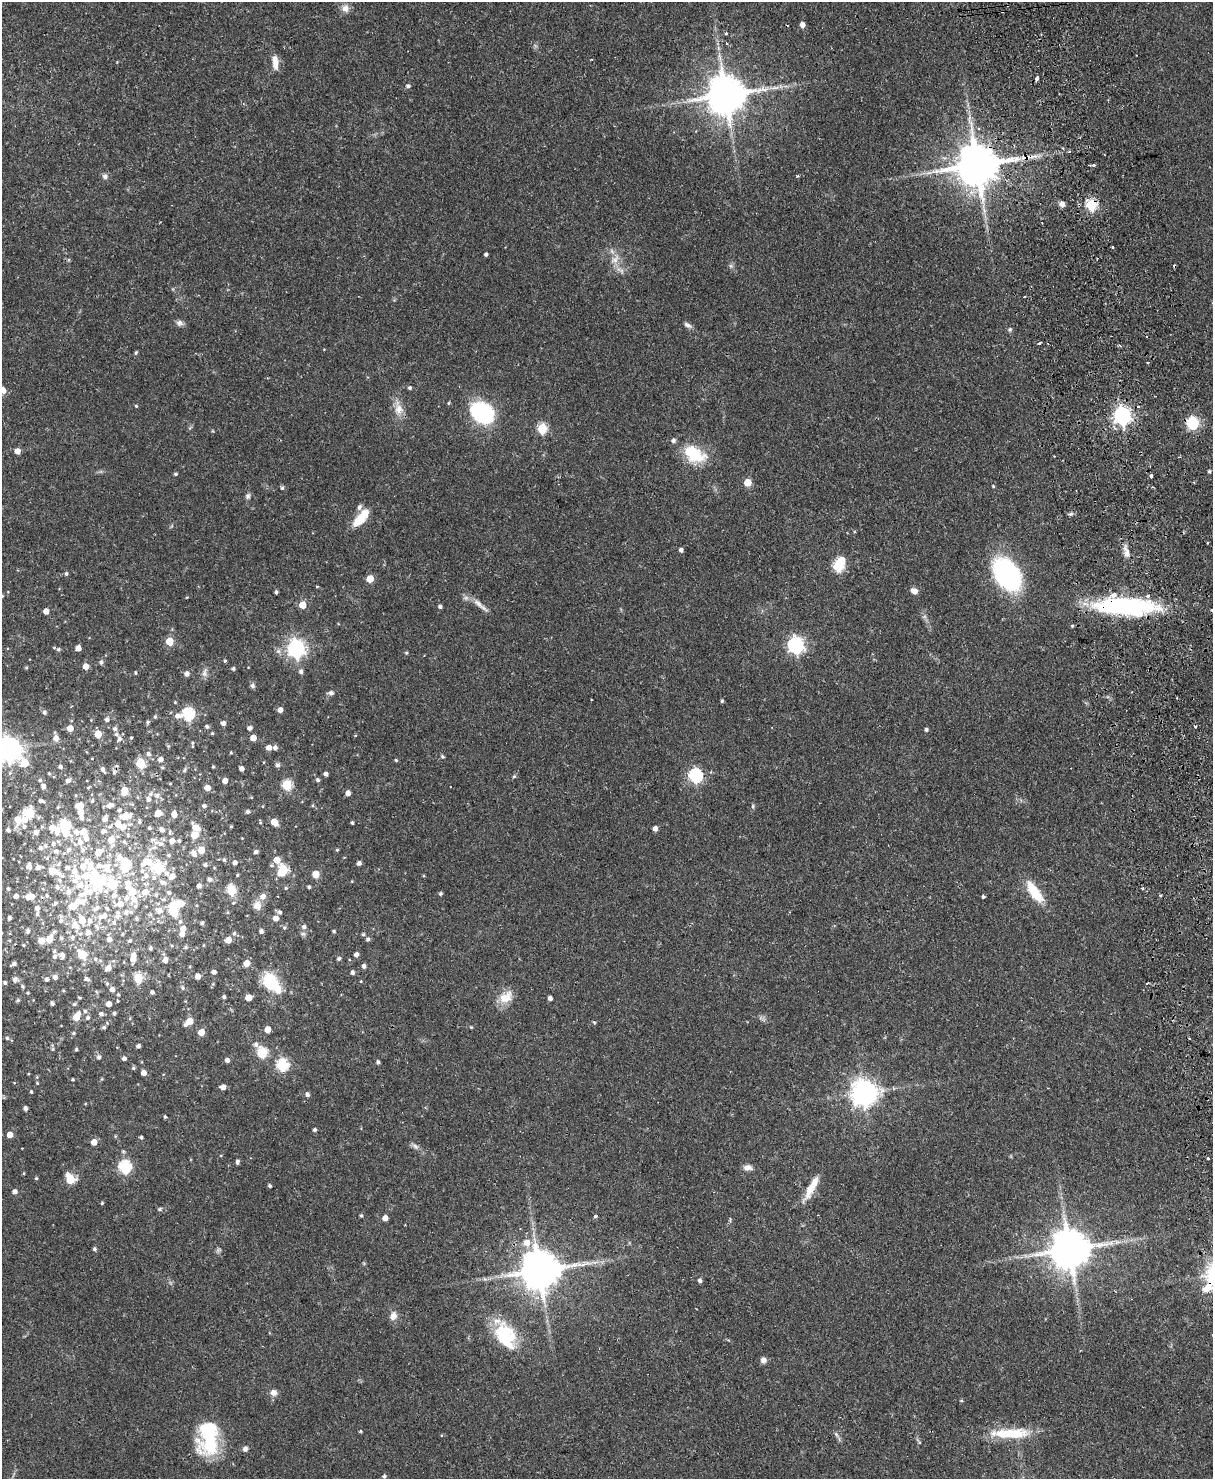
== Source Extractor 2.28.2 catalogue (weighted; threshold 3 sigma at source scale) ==
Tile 6 of 4 x 3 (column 2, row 2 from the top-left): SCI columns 1268-2478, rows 1742-3218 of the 4958 x 4848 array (HDU 1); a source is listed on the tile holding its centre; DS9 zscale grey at full resolution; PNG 1215 x 1481 px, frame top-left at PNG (2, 2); no overlay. Shown black and unused: <1% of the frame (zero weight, under 2 of 3 exposures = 3% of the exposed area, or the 3 px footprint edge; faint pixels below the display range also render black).
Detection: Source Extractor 2.28.2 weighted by HDU 2 'WHT'; one run over the whole footprint, this tile lists its part. Background 0.0581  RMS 0.0056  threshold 0.025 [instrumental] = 3 sigma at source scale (4.5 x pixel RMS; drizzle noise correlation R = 1.50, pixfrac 1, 0.05/0.05 arcsec/px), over >= 5 px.
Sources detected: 461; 1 too faint to see at this stretch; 4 inside a brighter object's white glare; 10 cosmic-ray / hot-pixel residue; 1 long thin detection or spike segment (spike, bleed or trail) — not listed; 47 inside a brighter listed object's ellipse — not listed separately; the other 398 listed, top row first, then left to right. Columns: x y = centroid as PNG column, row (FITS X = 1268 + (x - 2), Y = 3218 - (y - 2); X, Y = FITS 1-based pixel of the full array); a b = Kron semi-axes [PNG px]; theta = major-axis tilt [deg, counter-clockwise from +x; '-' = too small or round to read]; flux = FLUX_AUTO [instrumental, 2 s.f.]
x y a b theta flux
345 8 11 10 - 3.5
802 25 5 5 - 3.1
726 33 4 3 - 1
727 44 4 3 - 1
275 64 14 8 -86 4.3
1037 78 4 3 - 3.3
408 86 5 5 - 1.2
726 95 12 11 - 1900
1069 152 4 3 - 0.66
977 165 13 12 - 2300
1094 165 3 3 - 2.1
929 173 9 4 8 2
798 176 4 3 - 0.71
105 177 8 7 - 2
1062 204 5 5 - 3.7
1091 205 6 6 - 44
1113 247 3 3 - 1.1
486 254 4 3 - 1.3
615 259 16 10 48 5.1
731 266 6 5 - 1.1
179 323 9 7 -19 2.1
688 325 10 6 -31 2
1010 329 6 5 - 1
1039 343 4 2 - 1.2
136 352 5 4 - 0.85
1148 362 3 3 - 0.93
410 388 4 4 - 1.2
2 390 5 5 - 5.7
448 403 4 4 - 0.6
136 406 4 4 - 0.61
1138 406 3 3 - 0.95
398 409 21 11 -83 6.8
482 413 23 17 -38 59
1122 416 7 7 - 210
1193 423 15 12 -73 13
542 428 5 5 - 34
673 441 6 5 - 1.6
17 451 5 5 - 4
696 456 25 18 -7 20
1209 471 3 3 - 0.86
175 474 4 3 - 0.84
1151 476 3 3 - 1.6
747 483 5 5 - 12
993 486 4 3 - 0.54
282 488 5 4 - 1
248 496 8 6 87 1.5
1070 514 7 4 10 1.1
361 518 24 9 49 13
1207 543 3 2 - 0.81
681 550 4 4 - 1.7
1127 553 15 7 -81 4.1
838 566 6 5 - 39
66 574 5 4 - 1.1
1007 574 27 18 -55 98
370 579 5 5 - 12
317 586 3 2 - 0.71
914 591 8 6 -26 2.9
276 592 3 3 - 1.1
302 605 5 5 - 11
480 605 29 6 -41 4.5
1125 606 71 19 -2 79
440 607 4 4 - 1.3
46 611 5 4 - 4
924 617 7 4 19 0.9
169 641 5 5 - 13
796 645 7 6 - 160
78 648 5 4 - 3.8
58 649 6 5 - 1.2
296 649 7 7 - 230
406 653 5 4 - 0.63
225 661 4 3 - 0.81
101 662 5 5 - 1.5
86 666 5 5 - 4.4
26 668 5 4 - 0.66
233 668 4 4 - 0.98
301 671 5 5 - 1.6
135 673 4 4 - 0.8
204 673 12 7 88 2.5
187 674 6 5 - 2.1
252 686 6 5 - 1.6
331 693 5 5 - 2.1
722 701 4 3 - 0.84
280 710 4 4 - 3.3
44 712 5 5 - 1.3
188 714 6 6 - 67
178 716 7 6 - 3.2
155 717 5 4 - 0.76
107 720 5 5 - 1.8
148 722 5 4 - 0.91
223 723 5 4 - 2.2
207 726 5 4 - 1.2
70 728 5 5 - 5.8
249 728 5 4 - 2.1
115 729 5 5 - 1.5
926 729 4 4 - 1.1
212 733 4 4 - 0.67
98 734 5 5 - 9.4
131 737 3 3 - 0.58
56 738 6 5 - 3.6
253 738 5 5 - 4.9
119 739 8 6 58 1.8
192 743 6 4 90 0.95
168 746 5 4 - 0.62
269 748 5 4 - 3.7
275 748 5 5 - 1.8
8 749 8 8 - 580
231 752 4 3 - 0.53
148 754 6 5 - 1.9
442 756 5 5 - 0.84
161 759 6 6 - 2.5
396 760 4 4 - 0.67
24 763 8 6 -49 15
140 763 5 5 - 29
277 765 5 5 - 1.6
60 767 5 4 - 1.5
162 767 5 4 - 0.72
213 767 3 3 - 0.65
241 769 4 4 - 2.2
103 770 6 4 -62 1.8
184 770 7 4 69 1
114 772 6 5 - 1.1
10 773 6 5 - 1.3
49 774 4 4 - 0.64
326 774 4 4 - 1.9
695 775 6 6 - 92
514 776 6 4 51 0.84
40 780 6 5 - 1.4
318 780 5 4 - 1.2
68 781 6 5 - 2.1
225 781 5 4 - 3.6
170 784 4 3 - 0.43
287 785 5 5 - 35
43 786 6 5 - 2.6
88 787 4 3 - 0.56
207 788 5 4 - 5.7
124 791 8 5 79 7.7
348 793 4 4 - 3
76 795 5 3 - 0.46
157 795 8 7 - 2.6
251 797 3 3 - 0.5
148 799 6 6 - 2
41 801 9 5 -17 1.9
92 801 5 4 - 0.9
132 804 5 4 - 0.72
80 805 9 6 13 5
110 805 8 5 20 3
313 805 4 3 - 0.57
204 806 5 5 - 1.6
263 806 4 2 - 0.37
753 806 6 4 -84 0.83
81 812 6 5 - 4.3
247 812 4 4 - 1.4
30 813 6 6 - 33
158 813 5 5 - 6.9
174 814 6 5 - 4.5
126 815 17 7 -8 4.7
17 819 14 9 -86 6
105 819 7 6 - 2.4
139 821 6 5 - 1.4
274 822 6 5 - 8.4
352 823 3 3 - 0.85
118 824 7 6 - 5.6
64 825 6 6 - 46
231 826 3 3 - 0.59
196 827 10 6 -44 6.8
149 828 4 4 - 1
655 828 5 4 - 2.9
53 829 21 11 -34 12
162 829 9 5 -44 2.4
8 830 5 5 - 1.8
103 831 8 6 11 1.9
36 832 8 8 - 2.9
76 832 9 8 - 3.7
170 832 8 4 88 1.1
84 833 16 7 -69 8.3
128 835 7 5 -68 1
194 835 5 5 - 9.3
111 840 8 6 -84 7.7
172 841 6 6 - 3.4
179 841 5 4 - 1.1
80 842 9 6 -79 3.6
124 842 6 5 - 1
160 843 9 7 -14 3.2
53 844 8 6 -88 2
40 848 7 6 - 1.7
69 850 7 6 - 1.9
201 850 5 5 - 10
337 850 4 3 - 0.75
56 851 6 5 - 1.8
256 852 5 4 - 1.6
194 853 9 7 -69 2.9
169 855 6 5 - 1
120 858 15 10 -63 5.2
224 860 5 4 - 0.97
277 860 6 5 - 7.5
147 862 19 12 11 11
235 863 5 5 - 2.1
359 863 5 5 - 1.5
58 864 8 5 48 1.1
84 865 34 8 57 12
205 865 5 5 - 1.3
29 866 7 5 88 3.7
99 866 8 6 -2 2.6
38 867 7 6 - 2.3
68 867 7 6 - 1.6
125 867 9 7 48 21
158 867 7 6 - 36
107 869 15 9 89 5.9
283 870 7 6 - 34
53 871 8 5 -22 11
167 873 8 5 -51 1.8
316 874 5 5 - 10
237 875 4 3 - 0.63
62 876 7 5 -17 1.4
146 876 9 8 - 3.6
172 876 7 6 - 3.9
154 878 7 6 - 2
210 879 6 6 - 1.9
96 881 9 7 -74 53
352 881 3 3 - 0.44
163 883 8 7 - 2.3
128 884 15 10 -87 7.4
199 886 5 4 - 2.4
57 887 8 6 -55 2
309 887 4 3 - 0.92
286 888 5 4 - 0.72
1142 888 3 3 - 0.82
8 889 4 4 - 0.94
231 890 6 5 - 32
132 892 6 5 - 12
145 892 9 7 17 5.2
1034 892 30 11 -55 15
86 893 37 20 21 22
169 893 6 5 - 1.4
440 894 4 4 - 0.95
156 895 6 5 - 1.1
16 896 5 5 - 2.3
47 896 6 5 - 1.1
983 896 3 3 - 1.6
30 897 10 6 5 6.7
134 899 11 8 -52 4.1
120 904 8 6 10 5.9
196 905 4 3 - 0.52
257 906 12 10 -79 4.3
37 908 7 6 - 2.9
173 910 8 6 -75 29
159 911 10 9 - 4.7
126 912 9 7 55 2.4
280 912 6 5 - 1.4
118 915 14 7 83 3.2
104 916 10 9 - 4.3
9 918 4 4 - 1.9
276 918 5 5 - 4.1
137 919 5 5 - 1
61 920 12 6 -86 2.1
82 920 7 6 - 8.2
90 921 9 7 78 2.8
180 921 7 5 74 1.6
202 923 4 3 - 1.1
75 925 15 10 -47 7.6
97 926 10 5 -50 1.9
304 927 6 5 - 1.7
284 928 5 5 - 1.1
28 931 8 6 86 1.7
261 931 5 4 - 1.7
334 931 4 4 - 0.84
88 933 8 7 - 3.2
234 933 6 5 - 1.1
182 934 6 5 - 3.7
303 934 8 6 -13 1.3
363 934 4 4 - 0.95
61 938 6 5 - 1.2
72 938 8 6 -86 2.2
49 939 9 6 62 6.3
109 939 7 5 -72 3.2
368 939 5 4 - 1.2
41 940 9 7 19 4.5
228 940 5 5 - 6
130 941 5 5 - 0.99
23 945 5 4 - 0.68
172 945 5 4 - 0.68
186 947 6 5 - 1.1
150 948 5 4 - 1.1
54 951 5 5 - 0.91
82 954 6 5 - 16
62 955 10 8 -71 2.5
356 955 5 4 - 2.1
95 959 6 5 - 1.5
133 959 7 5 -85 3.5
339 959 5 4 - 1.1
165 960 6 6 - 3.3
247 963 5 5 - 6.4
14 964 7 4 22 1.8
364 966 5 4 - 1.6
108 968 6 5 - 4.2
214 972 5 4 - 2
352 973 4 4 - 1.6
198 976 5 5 - 4.2
55 977 5 5 - 2.4
138 978 5 5 - 23
46 979 5 5 - 1.4
87 979 6 5 - 1.7
15 980 6 6 - 2.3
361 981 4 3 - 0.41
270 982 20 15 -53 24
5 983 5 5 - 1.2
1147 983 3 2 - 0.92
107 984 5 5 - 0.77
23 986 6 4 -44 0.86
182 988 6 6 - 1.2
112 989 5 5 - 3.1
63 991 5 3 - 0.55
152 992 4 4 - 1.3
28 993 4 3 - 0.53
118 995 5 4 - 0.76
224 997 4 4 - 1.3
248 997 5 5 - 7
506 997 19 13 33 8.5
79 998 4 3 - 0.6
550 998 4 4 - 2.2
18 1000 5 4 - 0.91
118 1001 3 3 - 0.5
52 1003 4 3 - 1.3
74 1004 5 5 - 0.84
109 1004 5 5 - 3.8
85 1011 6 5 - 1.1
114 1013 4 4 - 1
101 1014 6 5 - 1.6
76 1017 7 5 63 11
87 1018 5 5 - 1.3
189 1021 7 5 38 9.7
594 1022 5 3 - 0.71
104 1027 6 5 - 1.2
471 1027 3 3 - 0.57
267 1029 5 4 - 6.3
201 1032 5 5 - 7.6
73 1033 5 4 - 0.8
7 1038 4 4 - 0.82
256 1044 7 6 - 1.9
138 1046 4 4 - 1.8
53 1049 5 4 - 0.76
76 1050 4 3 - 0.77
262 1052 6 5 - 37
99 1057 6 5 - 1.6
124 1058 5 4 - 1.6
227 1060 5 5 - 2
378 1062 4 3 - 1.2
282 1065 6 6 - 53
133 1068 6 4 15 0.94
143 1073 4 4 - 3.6
102 1079 6 4 88 0.53
73 1080 3 3 - 0.77
37 1083 4 4 - 0.52
223 1087 5 4 - 3
31 1092 4 3 - 0.88
864 1093 8 8 - 590
307 1095 5 5 - 1.7
25 1108 4 4 - 1.7
165 1117 4 3 - 1.2
315 1130 4 4 - 1.2
10 1135 5 5 - 4.9
115 1136 5 3 - 0.56
141 1137 4 4 - 0.96
94 1142 5 5 - 5.8
415 1146 11 6 -35 1.9
1208 1158 3 3 - 1.2
237 1162 6 4 83 1.3
125 1167 6 6 - 66
748 1167 12 7 -5 2.7
24 1173 5 3 - 0.45
36 1178 4 4 - 0.76
70 1179 7 5 -58 23
269 1186 4 3 - 0.9
810 1189 31 10 63 8.8
15 1192 5 5 - 2.3
102 1203 4 4 - 0.61
160 1209 5 5 - 1.1
361 1215 4 4 - 0.85
595 1216 4 4 - 0.89
385 1218 5 4 - 3.6
527 1242 7 7 - 5.4
1117 1242 9 6 -14 2.1
94 1249 5 4 - 1.2
1069 1249 12 11 - 1900
595 1262 9 4 0 2
539 1270 12 11 - 1900
700 1281 5 5 - 1.3
393 1316 11 9 72 3.8
505 1335 36 21 -60 31
763 1360 7 7 - 2.2
273 1393 8 8 - 3.1
961 1400 5 3 - 0.53
361 1431 4 4 - 0.62
836 1434 7 4 -46 1.2
1004 1434 58 13 2 20
208 1438 40 24 87 39
245 1449 7 6 - 1.8
384 1476 5 4 - 1
Overlapping masked pixels (flux is a lower limit): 5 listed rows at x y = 977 165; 1091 205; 1125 606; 539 1270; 1004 1434
Isophote crosses this tile's border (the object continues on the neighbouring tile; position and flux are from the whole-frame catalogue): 2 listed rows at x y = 2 390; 8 749